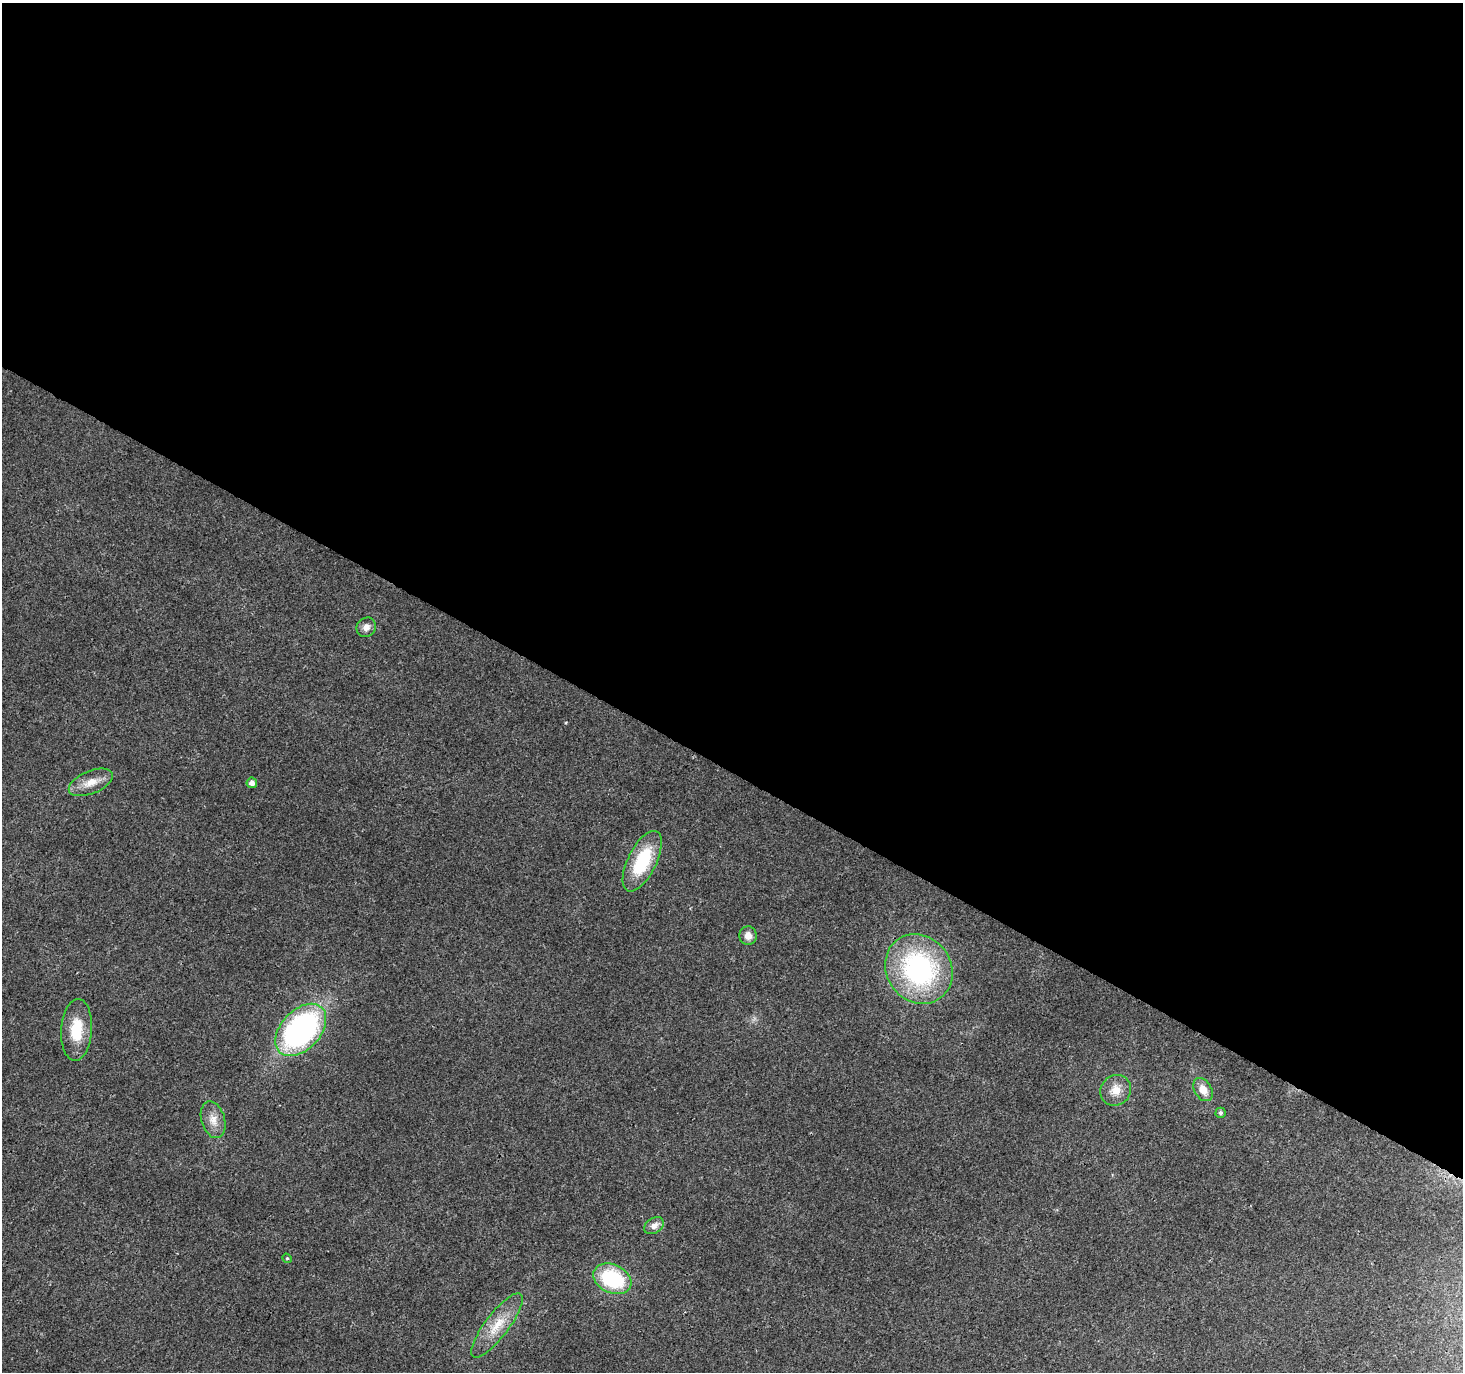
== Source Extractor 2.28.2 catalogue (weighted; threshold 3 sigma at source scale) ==
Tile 3 of 4 x 4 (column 3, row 1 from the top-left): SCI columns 2925-4385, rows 4302-5671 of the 5854 x 5930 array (HDU 1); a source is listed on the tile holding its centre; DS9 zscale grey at full resolution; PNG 1465 x 1374 px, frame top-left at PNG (2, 3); each listed source drawn as its Kron ellipse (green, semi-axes under 4 px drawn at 4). Shown black and unused: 56% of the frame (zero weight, under 3 of 4 exposures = <1% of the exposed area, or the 3 px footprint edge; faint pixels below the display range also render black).
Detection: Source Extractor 2.28.2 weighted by HDU 2 'WHT'; one run over the whole footprint, this tile lists its part. Background 0.00409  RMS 0.0024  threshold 0.0107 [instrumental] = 3 sigma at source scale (4.5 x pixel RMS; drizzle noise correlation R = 1.50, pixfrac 1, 0.0396/0.0396 arcsec/px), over >= 5 px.
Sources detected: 16; all 16 listed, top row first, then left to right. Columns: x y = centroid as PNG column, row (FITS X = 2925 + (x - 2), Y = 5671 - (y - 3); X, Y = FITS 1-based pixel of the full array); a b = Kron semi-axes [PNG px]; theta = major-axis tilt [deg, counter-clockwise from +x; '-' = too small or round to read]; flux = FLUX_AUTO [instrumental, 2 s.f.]
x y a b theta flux
366 627 10 9 - 1.5
91 782 23 11 22 3.4
252 783 5 5 - 1.3
642 861 33 14 63 14
748 936 9 8 - 1.9
919 969 36 32 -53 41
76 1030 31 15 86 7.3
301 1030 31 19 47 60
1116 1090 16 14 45 3.3
1203 1090 12 8 -59 2.6
1221 1113 5 5 - 0.51
213 1120 19 11 -74 2.7
654 1226 10 7 32 1.5
287 1258 5 4 - 0.29
612 1279 20 14 -25 18
497 1325 39 12 53 6.4